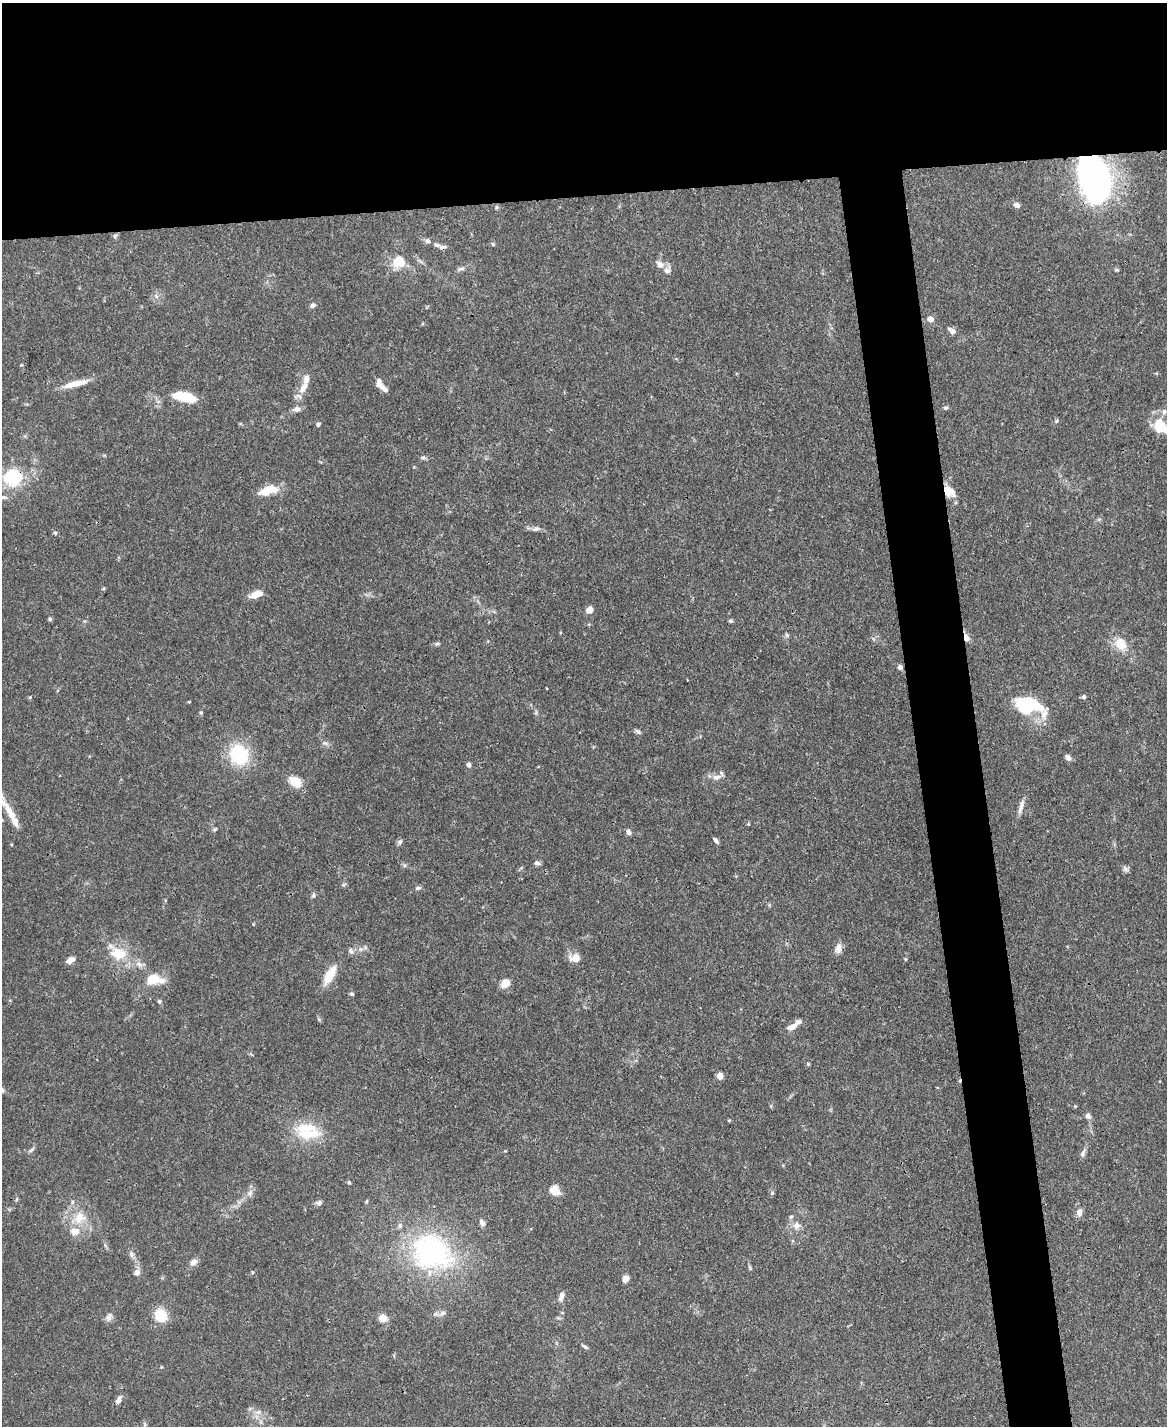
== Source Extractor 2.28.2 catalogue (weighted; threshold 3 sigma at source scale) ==
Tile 2 of 4 x 3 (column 2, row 1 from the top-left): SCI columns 1168-2332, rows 3090-4513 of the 4666 x 4644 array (HDU 1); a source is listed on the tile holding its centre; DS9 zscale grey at full resolution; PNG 1169 x 1428 px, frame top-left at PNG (2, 3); no overlay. Shown black and unused: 18% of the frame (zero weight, under 3 of 4 exposures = <1% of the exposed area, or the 3 px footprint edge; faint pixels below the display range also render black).
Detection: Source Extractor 2.28.2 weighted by HDU 2 'WHT'; one run over the whole footprint, this tile lists its part. Background 0.0889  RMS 0.0036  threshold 0.0163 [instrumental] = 3 sigma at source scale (4.5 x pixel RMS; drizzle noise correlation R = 1.50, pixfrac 1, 0.05/0.05 arcsec/px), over >= 5 px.
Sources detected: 121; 1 inside a brighter object's white glare — not listed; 12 inside a brighter listed object's ellipse — not listed separately; the other 108 listed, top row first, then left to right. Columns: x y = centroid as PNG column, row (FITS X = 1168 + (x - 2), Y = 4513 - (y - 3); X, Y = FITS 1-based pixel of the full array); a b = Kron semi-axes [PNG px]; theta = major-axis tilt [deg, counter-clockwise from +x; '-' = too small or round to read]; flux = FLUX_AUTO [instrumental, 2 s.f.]
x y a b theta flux
1094 177 37 24 -74 150
1017 205 8 6 -31 1.5
497 207 5 5 - 0.51
115 236 7 4 53 0.61
428 241 7 7 - 1
493 244 6 4 -48 0.46
442 247 9 6 10 1.2
399 261 13 12 - 7.9
660 264 10 8 -56 2.2
461 269 10 4 1 0.92
156 296 7 4 -71 0.76
313 305 7 6 - 1.2
931 319 6 6 - 2.1
952 331 11 6 -36 1.8
379 382 11 7 -89 1.9
75 384 32 7 14 5.9
303 388 21 8 57 4
384 389 13 6 -40 1.7
185 397 25 9 -12 11
945 408 6 5 - 0.7
297 409 9 7 5 1.8
1056 421 5 4 - 0.52
318 424 5 4 - 0.7
1161 427 22 14 -45 11
423 458 9 4 -7 0.76
13 477 30 27 9 18
268 490 23 10 18 7.3
951 491 18 11 -69 3.6
536 529 10 6 10 1.3
55 533 5 5 - 0.53
103 589 6 3 18 0.39
256 594 15 8 21 3.8
589 610 6 5 - 3.5
50 619 4 4 - 0.8
730 621 5 4 - 0.61
787 635 6 4 -88 0.62
966 637 11 6 -75 2.3
437 644 6 4 1 0.61
1121 644 20 15 -48 6.2
900 667 6 5 - 1.3
1084 697 6 5 - 0.78
189 702 4 3 - 0.3
1025 708 21 14 -51 17
201 713 6 4 71 0.53
638 732 10 4 -34 0.8
325 743 8 6 -20 1.1
239 755 14 12 -61 34
1068 758 7 5 -42 1.7
468 765 5 5 - 1.2
717 777 13 7 9 2.4
295 781 17 11 -37 5.1
1021 807 22 5 73 2.3
10 813 40 9 -58 6.7
2 820 5 5 - 0.47
748 824 5 4 - 0.37
215 829 6 4 19 0.51
629 832 7 5 -59 1.2
716 840 7 5 -50 0.94
400 842 8 6 56 0.87
537 863 8 6 -8 1.1
1125 869 9 6 -46 1
418 888 8 4 15 0.81
313 896 6 6 - 0.83
838 948 14 8 76 2.3
360 949 7 4 -71 0.68
351 951 9 6 -53 1.2
118 954 25 17 -16 10
575 958 14 10 5 3.5
905 959 4 4 - 0.38
70 960 9 6 30 2.4
330 975 25 10 62 7.2
153 979 11 7 -2 13
505 983 10 8 45 3.9
352 994 6 4 -16 0.6
159 1001 5 5 - 0.69
791 1027 13 7 28 2.7
808 1064 5 4 - 0.39
720 1076 4 4 - 5.8
1075 1106 4 3 - 0.33
1088 1116 7 6 - 1.3
308 1134 37 14 3 12
31 1150 10 4 39 0.78
1083 1153 12 6 68 1.3
349 1182 5 4 - 0.46
554 1190 5 5 - 18
249 1193 8 6 21 1.3
772 1193 5 4 - 0.51
367 1201 6 4 87 0.42
319 1203 8 6 10 1
1079 1212 9 6 89 2.2
79 1218 19 17 42 8.3
482 1222 9 6 -67 1.4
797 1225 11 9 37 2.4
400 1226 7 6 - 0.95
431 1252 41 32 -30 74
132 1254 8 6 -82 1.1
193 1262 10 8 36 1.8
750 1268 6 4 -49 0.48
137 1273 7 7 - 1.8
626 1279 8 6 44 2.4
561 1296 11 6 75 2
442 1313 11 5 34 1.3
161 1315 11 10 - 11
108 1318 10 8 -66 1.5
383 1318 9 8 - 3.3
585 1347 10 4 -32 0.75
119 1400 11 6 62 1.6
258 1412 8 6 1 1.5
Overlapping masked pixels (flux is a lower limit): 4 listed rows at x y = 1094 177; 442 247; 13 477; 966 637
Isophote crosses this tile's border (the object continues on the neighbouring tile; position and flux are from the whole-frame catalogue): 3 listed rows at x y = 1161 427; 13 477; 2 820